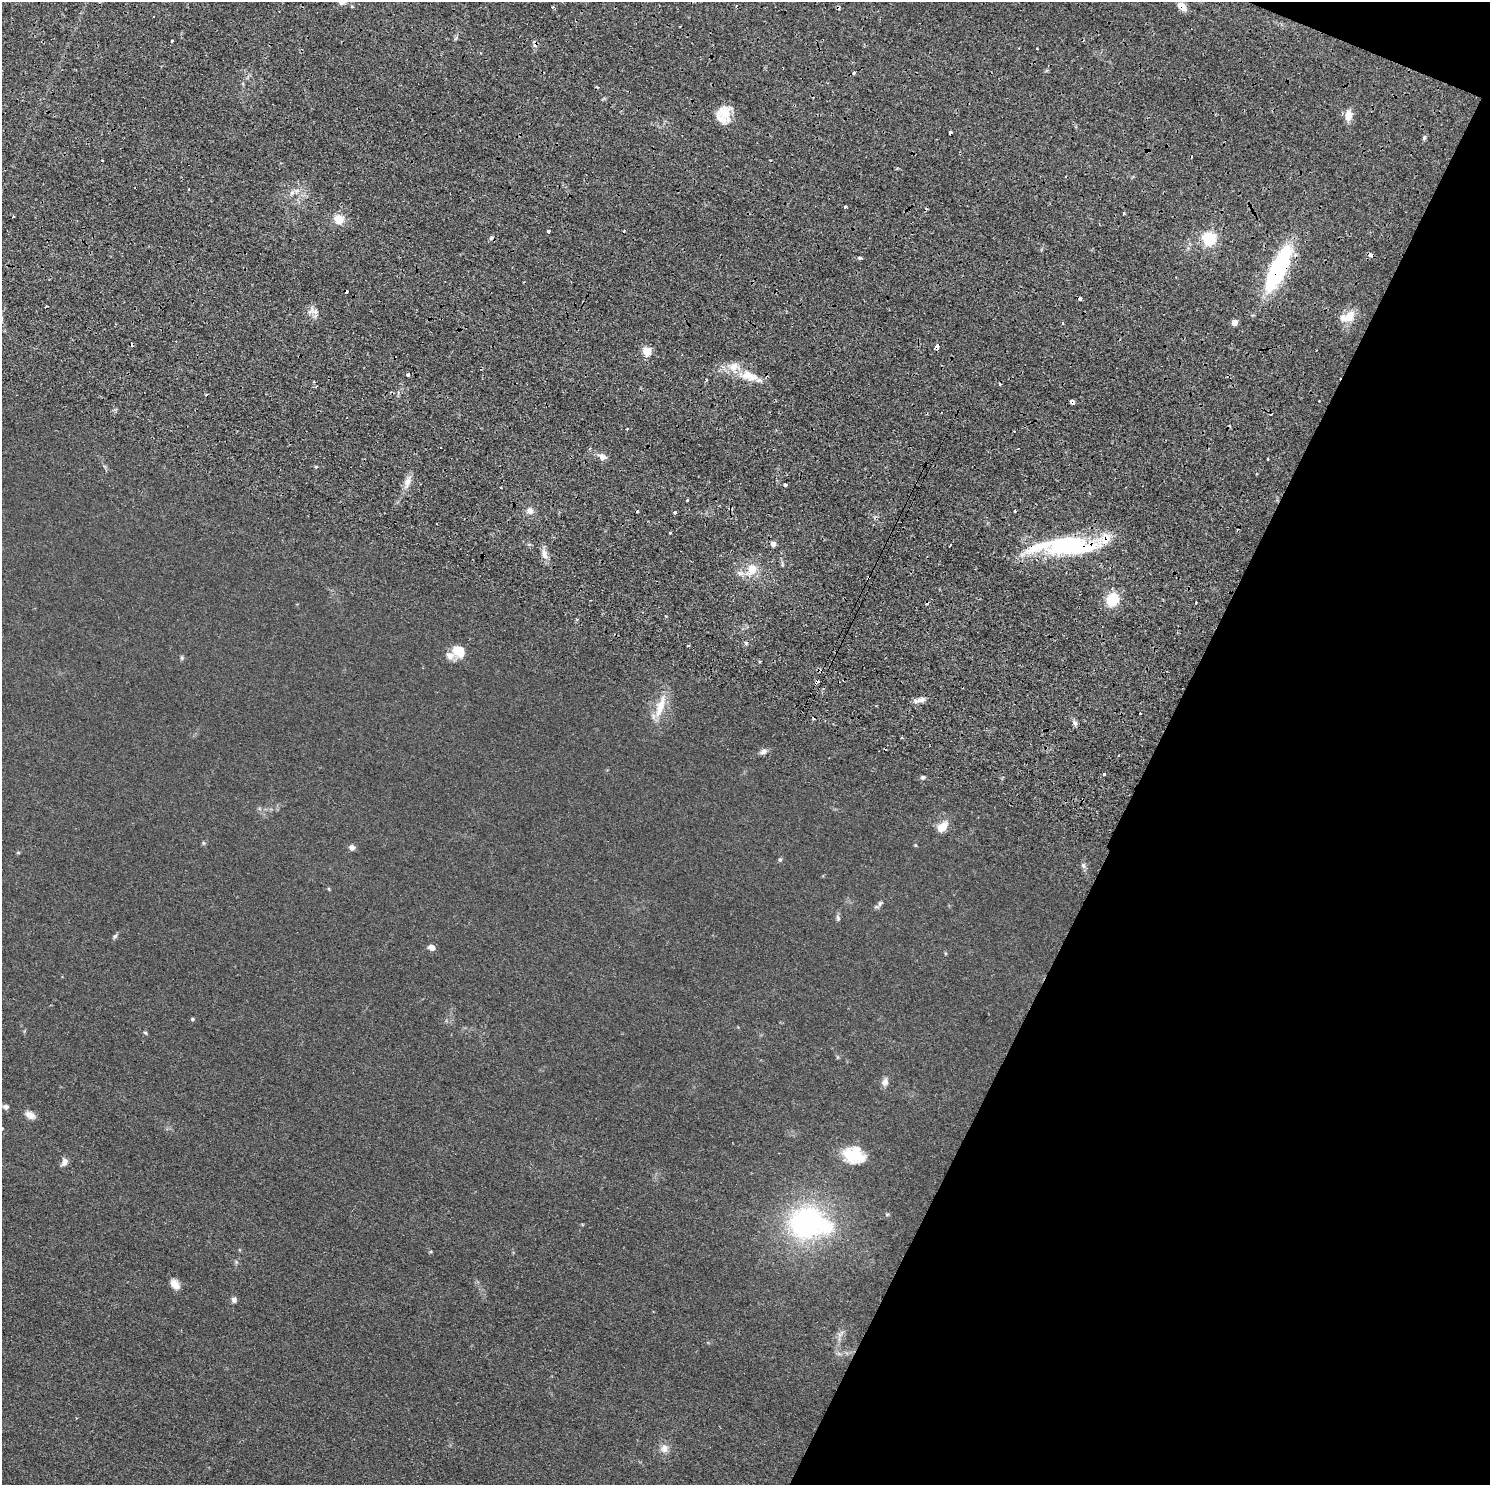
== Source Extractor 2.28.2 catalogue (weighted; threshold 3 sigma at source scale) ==
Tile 8 of 4 x 4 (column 4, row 2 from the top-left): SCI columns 4491-5978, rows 3310-4792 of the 6005 x 6486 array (HDU 1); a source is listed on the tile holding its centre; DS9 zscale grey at full resolution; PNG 1492 x 1487 px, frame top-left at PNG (2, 2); no overlay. Shown black and unused: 23% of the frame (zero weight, under 2 of 4 exposures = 3% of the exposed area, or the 3 px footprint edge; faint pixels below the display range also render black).
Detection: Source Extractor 2.28.2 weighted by HDU 2 'WHT'; one run over the whole footprint, this tile lists its part. Background 0.0343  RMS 0.0054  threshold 0.0242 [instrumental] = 3 sigma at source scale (4.5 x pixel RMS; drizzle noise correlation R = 1.50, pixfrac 1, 0.05/0.05 arcsec/px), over >= 5 px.
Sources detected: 103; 21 cosmic-ray / hot-pixel residue — not listed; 6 inside a brighter listed object's ellipse — not listed separately; the other 76 listed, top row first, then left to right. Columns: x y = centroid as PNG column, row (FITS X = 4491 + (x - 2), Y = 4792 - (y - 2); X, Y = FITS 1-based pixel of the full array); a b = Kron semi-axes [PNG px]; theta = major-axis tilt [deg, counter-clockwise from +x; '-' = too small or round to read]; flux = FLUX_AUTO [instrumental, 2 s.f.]
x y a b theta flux
552 7 3 3 - 0.66
1182 7 12 7 -47 4.6
172 41 3 3 - 1.2
725 112 18 17 - 11
1349 115 10 7 87 6.2
950 132 3 3 - 2.1
845 207 4 3 - 0.61
339 219 11 10 - 5.9
548 231 3 3 - 2.7
1209 239 6 6 - 100
1370 255 4 4 - 4.2
860 258 5 4 - 0.71
1278 269 49 14 65 65
1080 299 3 3 - 3
1349 316 19 11 49 7.3
1062 323 3 3 - 0.62
1235 323 4 4 - 7.2
937 346 4 3 - 5.1
647 351 5 5 - 25
408 375 3 3 - 1.9
749 376 25 11 -21 10
706 379 3 3 - 0.6
1072 402 4 4 - 3.9
627 429 2 2 - 0.48
602 457 7 6 - 3.3
1268 459 3 3 - 1.3
407 482 11 8 57 3.3
785 485 4 3 - 1.9
500 487 3 2 - 0.63
687 500 3 3 - 1
530 511 8 8 - 2.5
1015 511 3 3 - 1.3
637 512 3 3 - 1.4
675 512 3 3 - 1.5
670 533 3 3 - 1.4
773 544 4 4 - 3.6
1069 546 61 22 0 62
544 554 14 7 -75 3.6
752 569 5 5 - 16
1112 600 13 11 44 14
1196 602 3 2 - 0.46
688 645 4 3 - 0.47
459 651 15 13 -44 9
182 658 6 5 - 0.83
922 700 9 6 47 2
660 706 32 10 73 10
1075 723 7 6 - 1.4
763 752 10 6 33 1.9
1104 774 3 3 - 1.8
923 777 6 5 - 1.1
943 827 11 8 41 7.4
203 843 6 4 -90 0.63
915 845 5 4 - 0.47
352 847 7 7 - 1.9
18 852 6 4 0 0.5
780 860 6 4 68 0.73
1083 866 8 6 -76 1.4
329 889 6 3 -71 0.48
880 903 10 6 55 1.4
838 918 9 5 -87 1.1
115 936 7 5 34 0.98
432 947 7 5 -16 3.1
945 953 5 3 - 0.46
193 1019 5 4 - 0.79
145 1032 6 4 -3 0.58
885 1082 10 8 77 2.6
6 1107 8 7 - 1.8
30 1115 13 7 -29 3.4
854 1156 23 16 -11 19
65 1162 10 7 61 2.7
887 1214 6 4 1 0.65
806 1222 35 31 12 96
175 1284 12 8 -55 4.5
234 1300 7 6 - 1.7
840 1334 13 5 54 2.2
664 1448 11 11 - 3.7
Overlapping masked pixels (flux is a lower limit): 8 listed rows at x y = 1182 7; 950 132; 1370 255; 1278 269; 1080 299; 937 346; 1072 402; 1069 546
Unlisted compact peaks at least as high as the median listed source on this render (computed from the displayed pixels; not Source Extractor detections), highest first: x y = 1424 138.